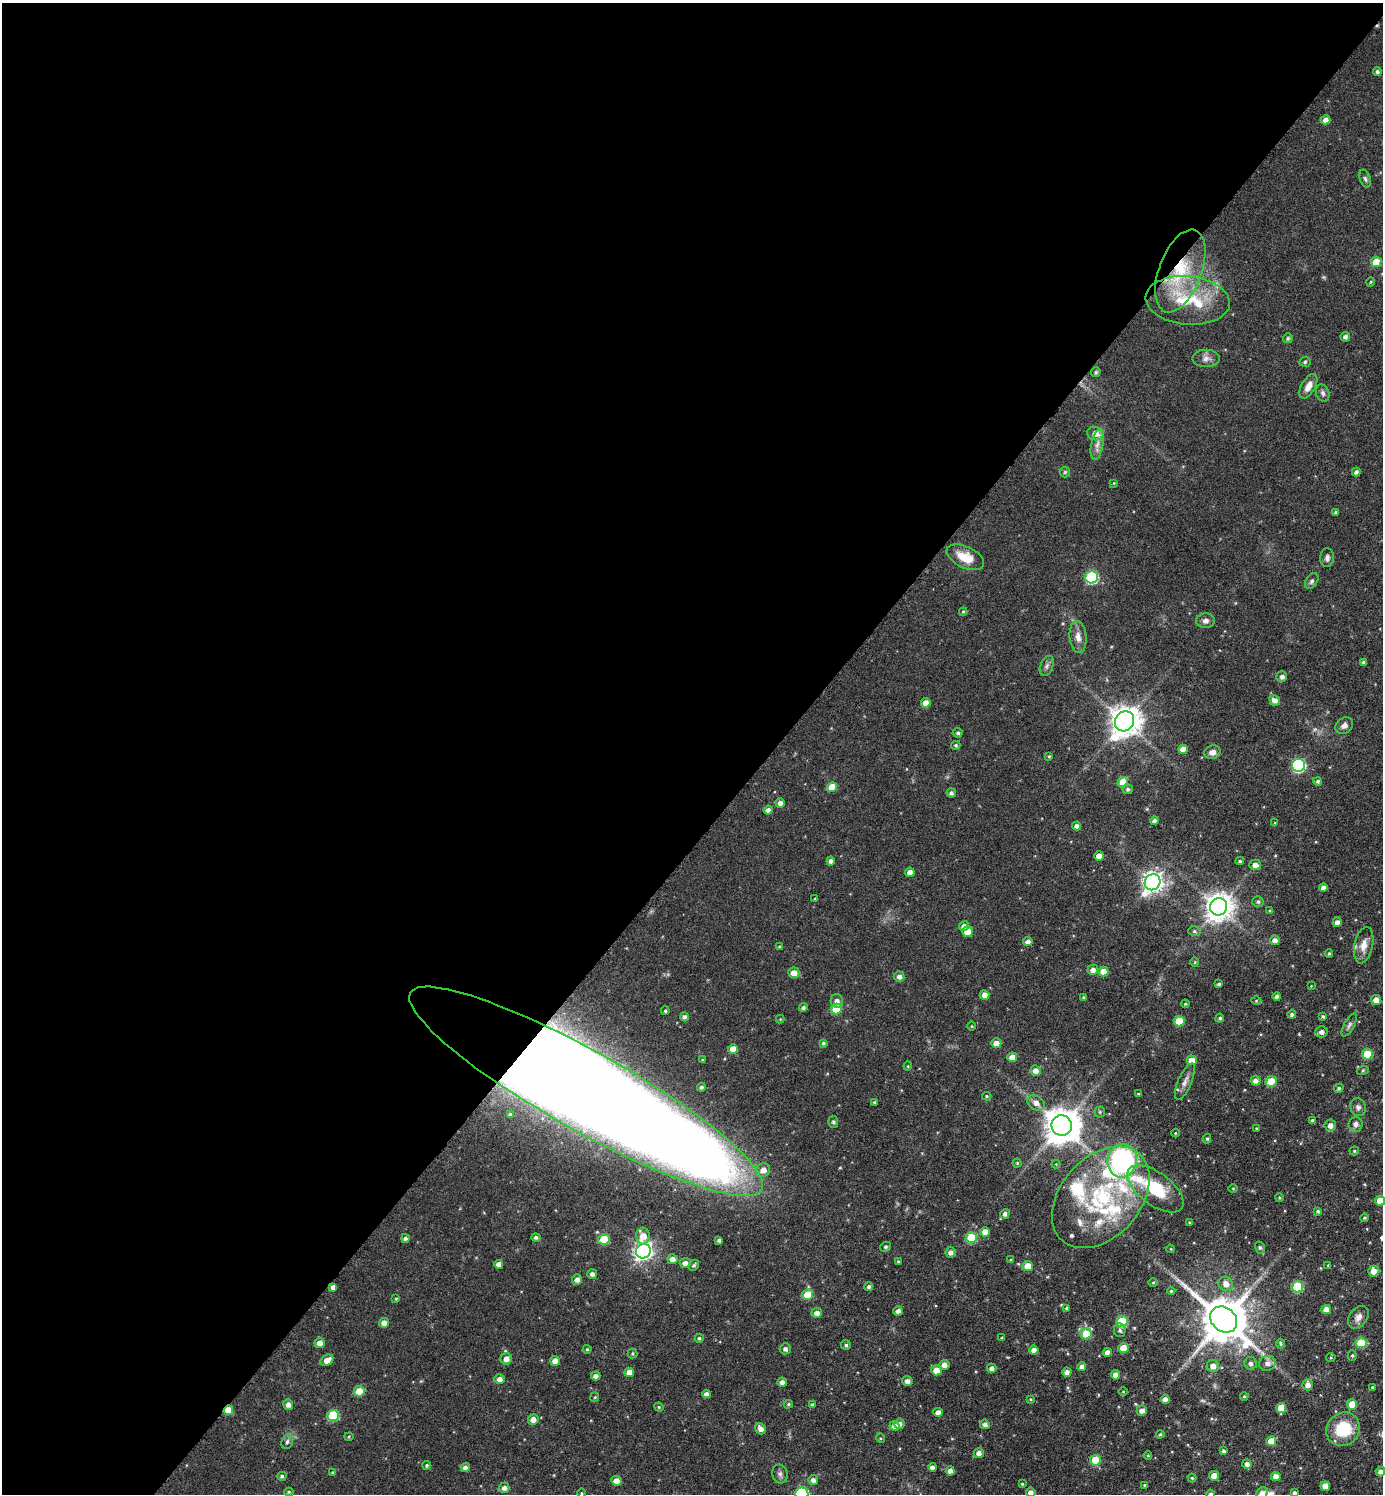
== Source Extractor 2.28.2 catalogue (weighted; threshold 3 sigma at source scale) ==
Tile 5 of 4 x 4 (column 1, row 2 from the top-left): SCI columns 157-1537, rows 2991-4482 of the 5984 x 5981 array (HDU 1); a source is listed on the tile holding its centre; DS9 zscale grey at full resolution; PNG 1385 x 1496 px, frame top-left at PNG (2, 3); each listed source drawn as its Kron ellipse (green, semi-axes under 4 px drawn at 4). Shown black and unused: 56% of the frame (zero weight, under 3 of 6 exposures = <1% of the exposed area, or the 3 px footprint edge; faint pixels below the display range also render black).
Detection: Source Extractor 2.28.2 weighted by HDU 2 'WHT'; one run over the whole footprint, this tile lists its part. Background 0.081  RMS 0.004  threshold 0.0163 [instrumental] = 3 sigma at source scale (4.09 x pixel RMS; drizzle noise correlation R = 1.36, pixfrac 0.8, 0.05/0.05 arcsec/px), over >= 5 px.
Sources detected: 286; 2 too faint to see at this stretch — neither listed nor drawn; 12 inside a brighter listed object's ellipse — not listed separately; the other 272 listed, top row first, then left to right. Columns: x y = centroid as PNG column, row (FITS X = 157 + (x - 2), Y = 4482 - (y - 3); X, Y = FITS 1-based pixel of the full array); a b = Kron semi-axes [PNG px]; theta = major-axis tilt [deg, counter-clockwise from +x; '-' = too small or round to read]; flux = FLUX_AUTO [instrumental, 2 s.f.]
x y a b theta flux
1377 72 4 4 - 0.87
1326 120 5 4 - 2.1
1365 179 9 5 -71 0.94
1376 262 5 5 - 8
1180 271 43 21 69 24
1371 282 5 3 - 0.36
1188 300 42 24 -5 22
1345 337 5 5 - 1.2
1288 338 5 5 - 0.59
1206 358 13 8 0 2.2
1305 362 5 5 - 0.63
1096 372 5 4 - 0.77
1308 386 13 6 60 3.3
1323 393 9 6 -71 1.1
1095 434 8 6 -12 3.7
1097 444 16 6 79 2.6
1065 472 5 5 - 0.62
1356 472 4 4 - 1.2
1114 483 4 3 - 0.32
1336 512 4 4 - 0.79
965 557 20 10 -25 7.3
1327 558 9 7 85 1.3
1092 577 6 6 - 41
1312 581 9 5 58 1
963 612 4 4 - 0.4
1206 621 9 7 3 1.7
1078 637 16 8 -84 3
1364 662 4 4 - 0.97
1047 666 10 6 68 1.2
1282 677 5 5 - 1.3
1275 700 5 5 - 2
926 703 5 5 - 3.2
1125 721 10 9 - 590
1344 726 9 7 39 1.8
958 733 5 5 - 0.81
956 745 4 4 - 0.68
1183 749 5 4 - 4
1212 752 8 6 18 2
1049 756 4 3 - 0.44
1298 765 6 6 - 52
1318 781 4 4 - 0.8
1123 782 5 5 - 6.5
832 787 5 5 - 6.1
1128 789 5 5 - 0.87
951 793 4 4 - 0.84
780 803 5 4 - 2
768 810 4 4 - 1.8
1154 820 4 4 - 1.1
1275 823 3 3 - 0.35
1076 826 4 4 - 1.5
1099 856 5 4 - 2.9
831 861 4 4 - 1.3
1240 861 4 3 - 0.55
1255 865 6 5 - 2.2
910 872 5 4 - 2.3
1153 882 8 7 - 220
1323 888 4 4 - 1.9
815 898 3 3 - 0.33
1258 902 5 5 - 0.8
1218 907 9 8 - 450
1270 911 4 3 - 0.49
1337 922 4 4 - 1.8
964 926 5 4 - 2.2
967 931 5 5 - 6.4
1194 931 6 5 - 0.73
1275 940 5 5 - 2.2
1028 941 5 4 - 1.8
1364 945 18 9 78 3.8
779 947 4 4 - 0.61
1329 953 4 3 - 0.59
1195 962 5 3 - 0.39
1093 970 5 5 - 2.1
1103 971 5 5 - 5.8
794 973 5 5 - 3.4
899 977 5 5 - 1.6
1219 984 4 3 - 0.74
1311 986 3 3 - 0.22
984 995 5 5 - 2.6
1277 996 4 4 - 1.1
1083 997 3 3 - 0.46
1376 1000 5 5 - 3.1
837 1001 6 6 - 1.6
1256 1001 5 3 - 0.39
1185 1004 4 4 - 0.42
803 1008 4 4 - 0.89
836 1009 5 5 - 12
665 1011 4 4 - 0.63
1292 1015 4 4 - 0.97
684 1017 4 4 - 0.98
1323 1017 4 3 - 0.57
1220 1018 4 4 - 0.74
780 1019 4 4 - 0.33
1179 1021 5 5 - 11
1349 1025 13 5 61 1.1
972 1026 4 3 - 0.3
1321 1032 6 5 - 1.9
823 1043 4 3 - 0.58
996 1043 5 5 - 2.9
733 1049 5 5 - 5.1
1367 1054 5 5 - 13
1012 1057 5 4 - 4
702 1060 4 3 - 0.35
1192 1060 5 5 - 3.7
908 1066 4 4 - 0.38
1035 1070 5 5 - 2.2
1363 1070 6 4 19 0.47
1255 1081 5 5 - 1.8
1185 1082 19 7 66 2.3
1271 1082 5 5 - 11
701 1087 4 4 - 0.88
1339 1088 5 4 - 0.7
586 1091 201 39 -29 2200
1138 1094 3 3 - 0.5
987 1096 5 4 - 0.42
874 1103 3 3 - 0.53
1036 1103 9 7 -32 2.3
1358 1107 9 7 -67 1.4
1100 1112 5 5 - 0.57
511 1114 4 3 - 0.68
1312 1120 4 3 - 0.6
833 1122 6 5 - 0.67
1356 1124 7 7 - 1.6
1330 1125 6 5 - 2.3
1062 1126 10 10 - 880
1256 1129 3 3 - 0.4
1175 1133 4 3 - 0.3
1207 1139 5 4 - 0.59
1354 1151 4 4 - 0.48
1122 1161 17 15 82 72
1017 1163 4 4 - 0.48
1056 1164 4 4 - 0.31
763 1170 7 6 - 2.8
1233 1188 5 3 - 0.34
1155 1189 33 16 -37 18
1101 1197 58 40 48 52
1279 1198 4 3 - 0.45
1380 1201 5 5 - 5.6
1318 1211 4 3 - 0.61
1005 1214 5 4 - 1.2
1364 1218 4 4 - 0.42
1189 1222 4 3 - 0.35
985 1232 5 4 - 4.2
643 1236 8 6 -85 4.5
536 1237 4 4 - 0.87
405 1238 4 4 - 0.98
971 1238 5 5 - 17
604 1239 6 5 - 12
719 1240 4 3 - 0.95
885 1247 6 4 30 0.59
1260 1248 6 5 - 0.67
1171 1249 4 2 - 0.25
643 1251 7 7 - 170
950 1252 5 5 - 1.6
672 1259 5 5 - 2.4
1011 1260 4 3 - 0.39
898 1261 4 3 - 0.38
685 1263 5 5 - 2
499 1264 4 4 - 2.3
694 1265 6 4 53 0.75
1328 1265 4 3 - 0.29
1028 1266 5 5 - 6.8
1374 1271 6 5 - 3.4
592 1274 5 4 - 1.3
577 1279 5 5 - 1.8
1153 1283 5 3 - 0.35
1226 1284 7 7 - 2.9
333 1287 4 4 - 1.6
869 1287 4 4 - 0.92
1297 1287 5 5 - 18
1171 1291 4 4 - 0.5
808 1295 5 5 - 8.4
396 1299 3 3 - 0.37
1066 1308 4 4 - 0.51
1326 1309 5 4 - 3.5
898 1311 4 4 - 1.6
817 1313 5 5 - 2.1
1358 1317 12 8 52 2.3
1224 1319 14 12 -41 1800
1122 1321 5 5 - 18
384 1323 5 5 - 2.2
1120 1330 7 5 -81 1
1086 1334 5 5 - 9.4
699 1338 4 4 - 0.62
1002 1338 3 3 - 0.59
320 1343 5 5 - 2.9
1361 1343 5 5 - 13
1281 1344 5 4 - 0.67
846 1345 5 5 - 0.74
1123 1348 5 5 - 4.8
587 1349 4 4 - 0.43
785 1349 5 5 - 1.3
1034 1350 4 4 - 2.1
1107 1352 4 4 - 1.8
632 1353 5 5 - 0.57
1352 1356 5 4 - 0.53
1331 1357 5 4 - 0.45
506 1359 5 5 - 2.3
327 1360 7 5 33 3.2
555 1361 5 4 - 3.3
1251 1363 6 6 - 1.3
1268 1363 8 7 - 2
944 1365 5 5 - 2.1
1213 1366 6 6 - 2.6
1082 1367 4 4 - 2
992 1368 5 4 - 1.5
936 1370 5 5 - 4.7
629 1372 5 4 - 3.3
1067 1372 4 4 - 2
1115 1375 4 4 - 2.3
596 1376 5 4 - 1.8
500 1379 5 4 - 2
907 1381 5 4 - 1.6
782 1382 5 4 - 1.6
1308 1385 5 5 - 2.1
1372 1387 4 3 - 0.48
359 1391 5 5 - 7.5
1123 1391 5 3 - 0.36
707 1394 4 4 - 1.9
1244 1396 4 4 - 0.45
595 1397 5 4 - 0.42
1030 1399 4 3 - 0.38
1165 1399 4 4 - 2
788 1404 5 4 - 0.49
1352 1404 5 5 - 7.2
288 1405 5 5 - 2
812 1405 3 3 - 0.57
659 1407 5 4 - 0.46
1281 1408 5 5 - 6.7
228 1410 5 4 - 7.2
1142 1411 5 5 - 2
938 1412 4 4 - 2.2
333 1415 6 5 - 20
533 1419 5 5 - 2.9
899 1424 5 5 - 1.6
985 1424 5 4 - 1.4
894 1426 5 5 - 2
760 1429 6 5 - 2.1
1343 1429 17 16 - 15
1160 1434 4 3 - 0.55
349 1437 4 4 - 0.42
880 1438 5 3 - 0.37
1271 1441 5 5 - 6.1
287 1442 7 5 72 0.97
1223 1451 4 3 - 0.97
979 1453 5 5 - 2.1
1148 1456 4 4 - 0.41
1095 1460 5 5 - 9
1247 1464 5 4 - 1.7
427 1465 4 4 - 0.56
465 1467 5 4 - 1.5
932 1467 4 4 - 1.2
950 1471 4 4 - 1.8
1380 1472 5 4 - 1.9
332 1473 4 3 - 0.37
780 1474 9 8 - 1.3
282 1476 5 4 - 0.64
1214 1476 5 5 - 5
1276 1476 4 4 - 2.6
1192 1478 4 4 - 0.46
813 1480 5 5 - 1.7
616 1481 5 5 - 2.8
1022 1484 4 4 - 0.45
1144 1485 4 3 - 0.38
1325 1486 5 4 - 3.3
504 1488 5 5 - 1.5
289 1492 4 4 - 0.52
1031 1492 5 4 - 2
582 1493 5 3 - 0.34
1262 1493 6 5 - 2.5
1294 1493 4 3 - 1
802 1494 6 6 - 46
1211 1494 4 4 - 1.1
Overlapping masked pixels (flux is a lower limit): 3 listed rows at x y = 1180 271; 586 1091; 228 1410
Isophote crosses this tile's border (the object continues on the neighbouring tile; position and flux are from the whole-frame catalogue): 7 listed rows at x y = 1380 1201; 1380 1472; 1031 1492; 1262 1493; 1294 1493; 802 1494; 1211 1494